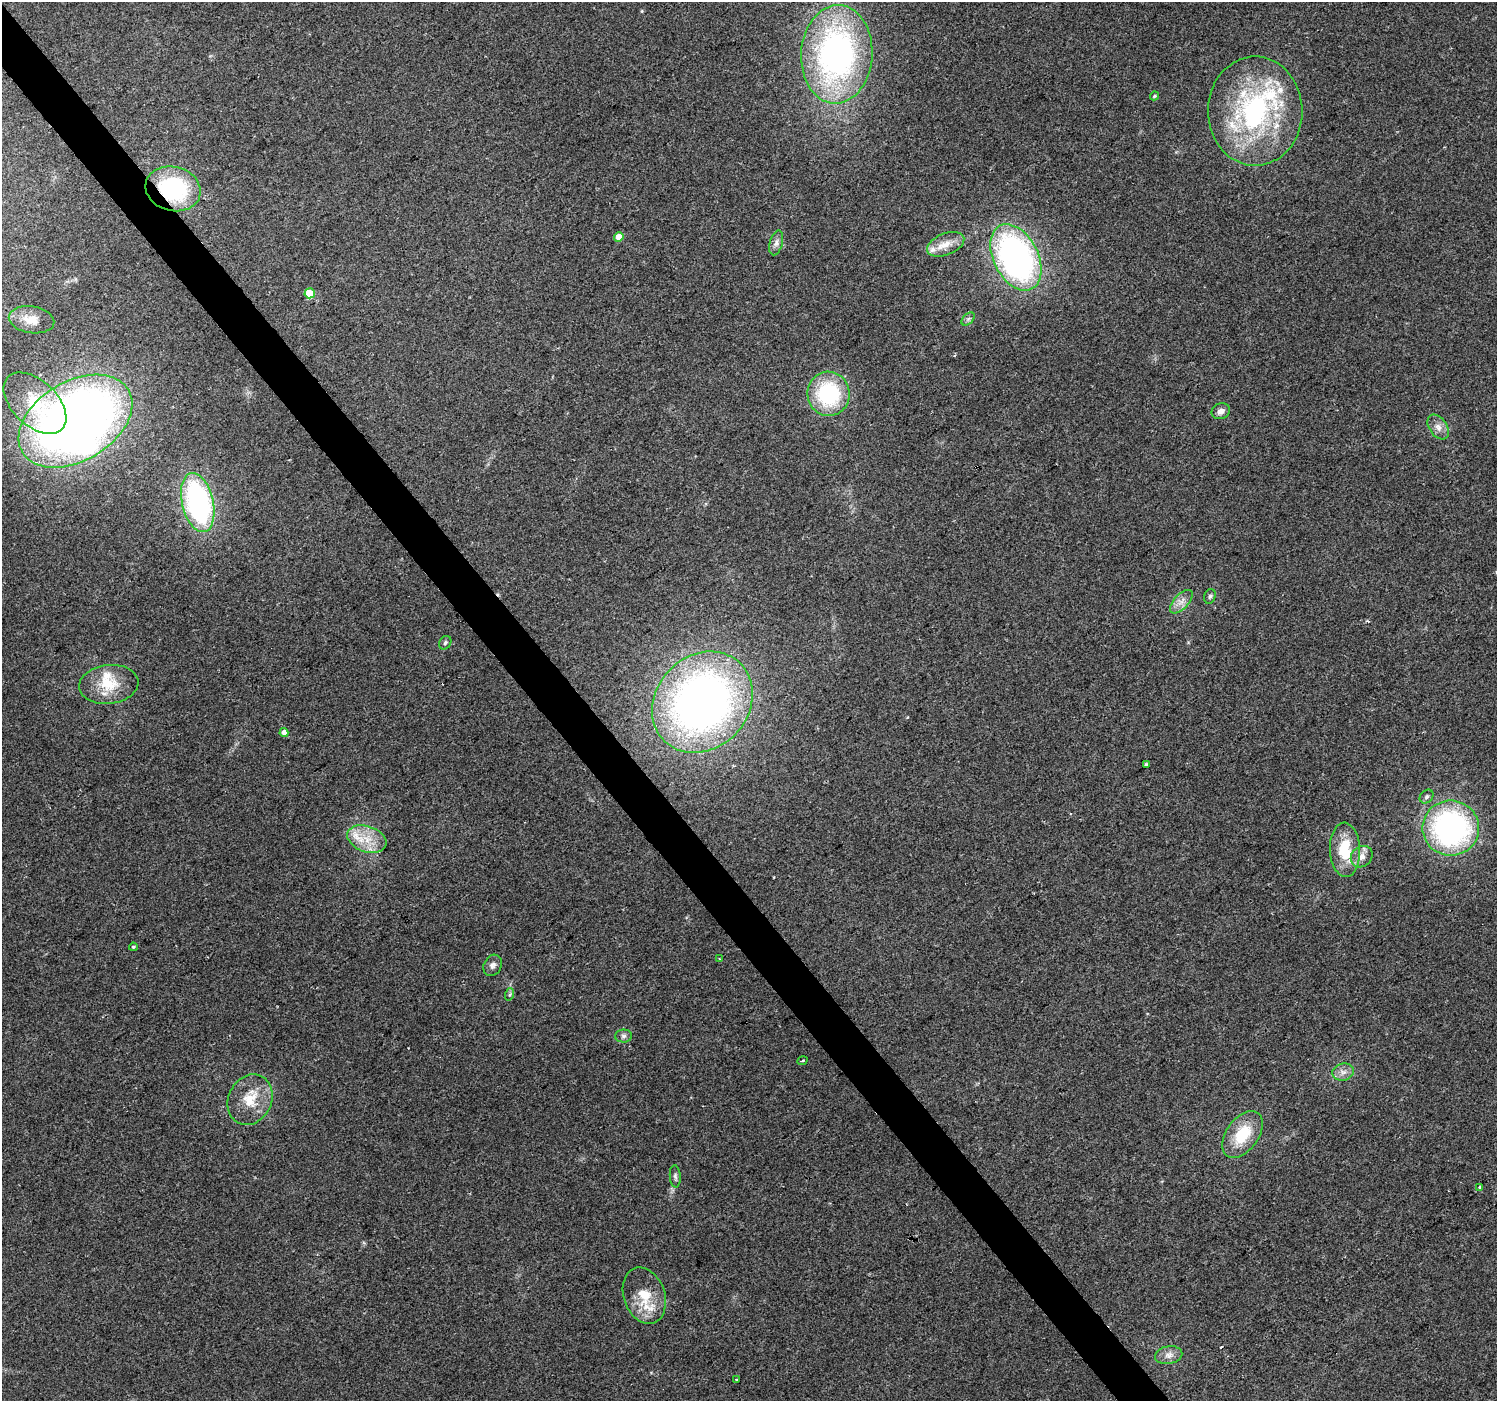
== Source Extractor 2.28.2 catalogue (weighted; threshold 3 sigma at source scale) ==
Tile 11 of 4 x 4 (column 3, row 3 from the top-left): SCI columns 2995-4489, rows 1598-2996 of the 5985 x 5930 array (HDU 1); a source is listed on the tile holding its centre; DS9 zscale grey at full resolution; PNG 1499 x 1403 px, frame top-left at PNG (2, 2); each listed source drawn as its Kron ellipse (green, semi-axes under 4 px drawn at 4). Shown black and unused: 3% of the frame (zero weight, under 2 of 3 exposures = <1% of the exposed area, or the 3 px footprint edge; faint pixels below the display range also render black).
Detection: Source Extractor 2.28.2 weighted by HDU 2 'WHT'; one run over the whole footprint, this tile lists its part. Background 0.114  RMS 0.009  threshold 0.0403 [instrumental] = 3 sigma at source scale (4.5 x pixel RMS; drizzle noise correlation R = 1.50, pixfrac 1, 0.0396/0.0396 arcsec/px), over >= 5 px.
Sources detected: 55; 2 inside a brighter object's white glare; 2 cosmic-ray / hot-pixel residue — neither listed nor drawn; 8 inside a brighter listed object's ellipse — not listed separately; the other 43 listed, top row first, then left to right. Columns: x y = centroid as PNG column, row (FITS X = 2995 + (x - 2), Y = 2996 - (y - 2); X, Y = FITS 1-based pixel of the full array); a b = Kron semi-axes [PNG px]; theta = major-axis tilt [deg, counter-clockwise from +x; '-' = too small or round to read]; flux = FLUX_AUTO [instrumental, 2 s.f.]
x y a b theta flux
837 54 49 35 86 270
1154 96 4 3 - 1
1255 111 54 47 -90 170
173 189 28 22 -15 91
619 237 5 4 - 10
776 243 13 6 76 4.1
946 244 19 10 22 12
1016 257 35 22 -63 290
310 293 5 5 - 25
968 319 8 5 45 2.2
32 320 23 13 -9 13
829 394 22 21 - 83
35 403 38 22 -43 44
1221 411 9 7 22 4.6
75 421 61 40 31 830
1438 427 14 8 -55 6.3
198 502 30 15 -77 180
1210 596 7 5 73 1.9
1181 602 15 7 47 6.4
445 643 7 5 58 1.9
109 684 30 19 7 28
702 702 54 46 46 530
284 733 4 4 - 4.9
1146 765 3 3 - 2.9
1427 797 8 6 46 2.3
1451 828 28 27 - 210
367 839 20 13 -19 19
1345 850 27 15 -88 35
1362 857 12 10 43 7.2
133 947 4 3 - 1.2
720 959 3 3 - 2.4
493 965 11 8 63 4
510 994 6 4 71 1.4
624 1036 8 6 1 2.9
802 1061 5 2 - 0.93
1343 1072 11 8 14 5.6
250 1100 26 21 64 26
1243 1134 26 16 54 31
675 1176 11 5 -86 2.5
1479 1187 3 3 - 7.5
644 1296 29 20 -70 26
1169 1355 14 9 11 6.3
736 1380 3 3 - 1.5
Overlapping masked pixels (flux is a lower limit): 1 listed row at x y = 173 189